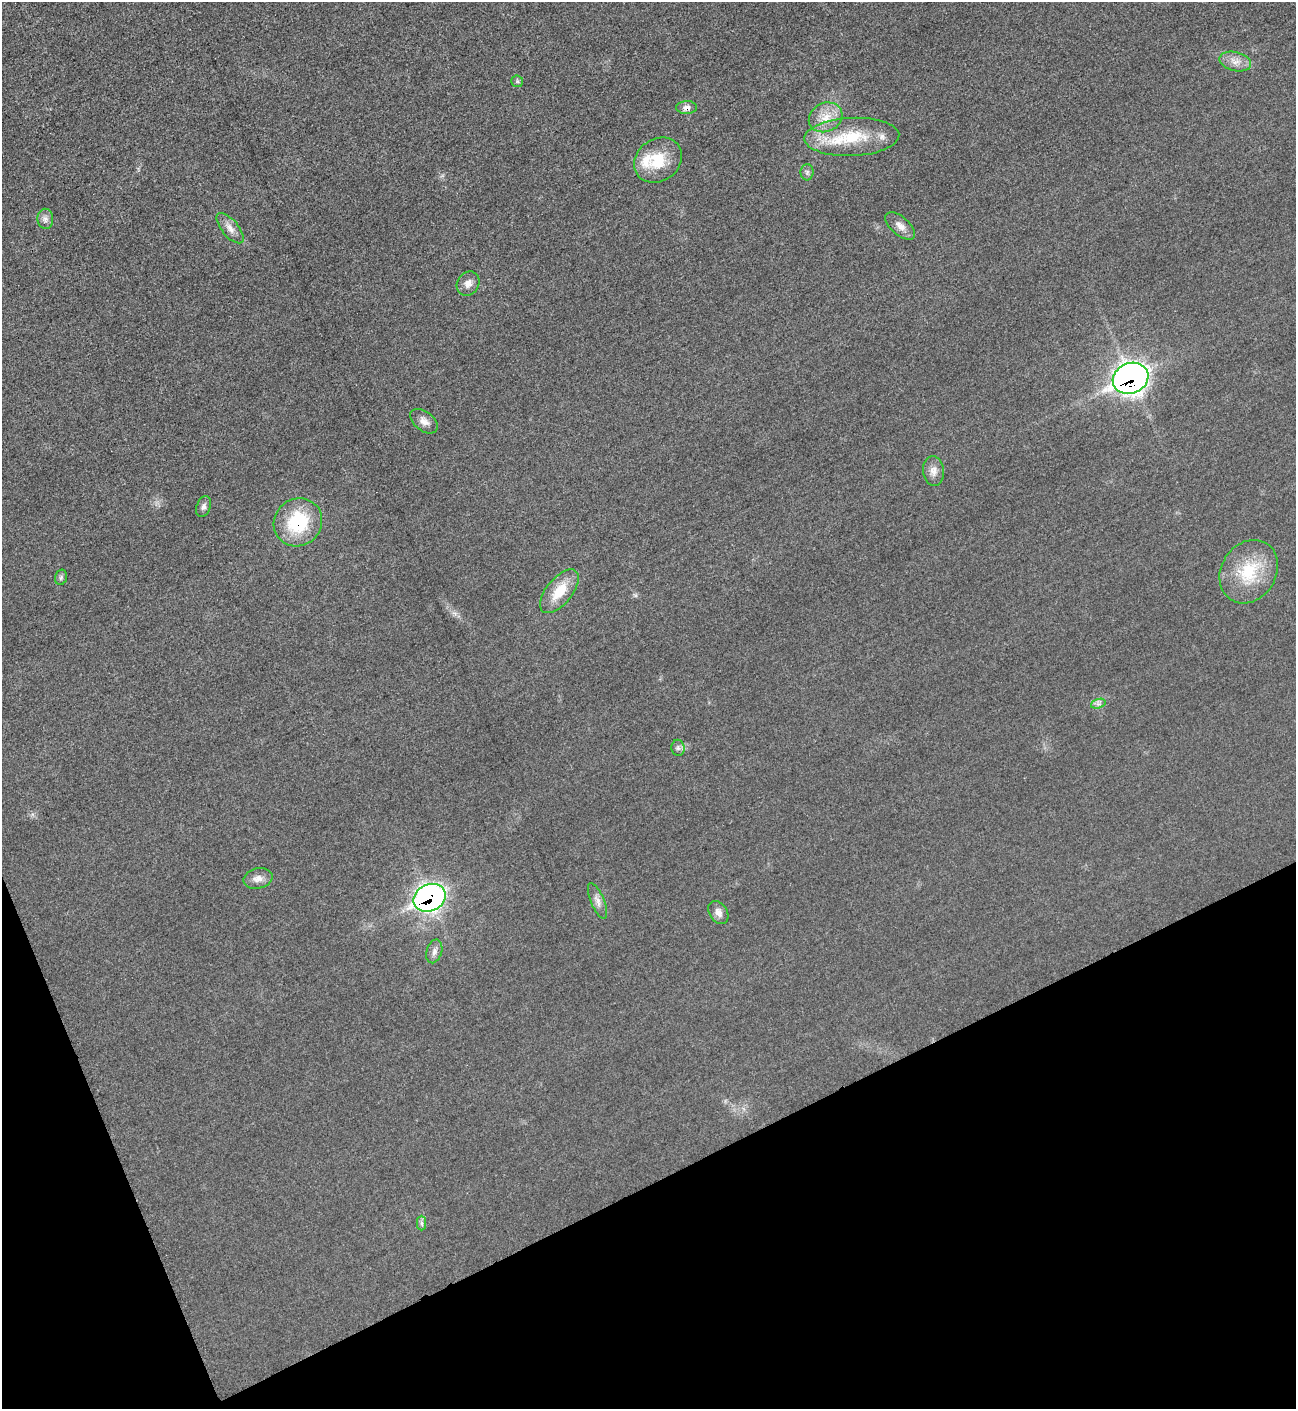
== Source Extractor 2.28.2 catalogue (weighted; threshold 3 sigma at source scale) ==
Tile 14 of 4 x 4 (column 2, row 4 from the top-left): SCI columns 1594-2887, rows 16-1422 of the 5642 x 5651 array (HDU 1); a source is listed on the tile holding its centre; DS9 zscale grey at full resolution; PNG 1298 x 1411 px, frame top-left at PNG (2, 2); each listed source drawn as its Kron ellipse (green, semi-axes under 4 px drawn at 4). Shown black and unused: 20% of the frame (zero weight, under 3 of 5 exposures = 1% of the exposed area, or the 3 px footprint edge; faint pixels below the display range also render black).
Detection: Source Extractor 2.28.2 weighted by HDU 2 'WHT'; one run over the whole footprint, this tile lists its part. Background 0.0198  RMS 0.0051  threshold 0.0229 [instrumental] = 3 sigma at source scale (4.5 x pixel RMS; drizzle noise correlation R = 1.50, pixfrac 1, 0.05/0.05 arcsec/px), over >= 5 px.
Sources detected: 29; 2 inside a brighter listed object's ellipse — not listed separately; the other 27 listed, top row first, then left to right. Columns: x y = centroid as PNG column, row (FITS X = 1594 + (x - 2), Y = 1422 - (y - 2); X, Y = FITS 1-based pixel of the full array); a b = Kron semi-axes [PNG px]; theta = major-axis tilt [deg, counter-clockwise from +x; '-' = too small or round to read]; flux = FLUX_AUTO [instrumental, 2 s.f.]
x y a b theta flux
1235 61 16 9 -14 4.8
517 81 6 5 - 0.9
686 108 10 6 1 2.7
826 117 17 14 25 8.8
852 137 47 19 2 27
658 160 25 21 36 18
807 172 8 6 90 1.4
45 219 10 8 -86 2.5
900 226 18 9 -41 4
230 228 18 8 -50 4.1
468 284 13 10 55 3.7
1131 378 18 15 23 290
424 421 15 9 -38 3.6
933 471 15 10 -85 4
204 507 11 7 70 1.9
298 522 25 23 42 32
1249 572 33 27 57 25
61 577 8 5 74 1.2
559 591 26 13 50 13
1098 704 7 4 18 1.4
678 748 8 6 -88 1.6
258 878 15 10 13 3.8
429 898 16 13 24 170
598 901 19 6 -68 3.3
718 913 12 9 -57 3.5
434 951 12 7 74 2.6
421 1223 7 4 -89 1.2
Overlapping masked pixels (flux is a lower limit): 4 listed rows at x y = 686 108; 1131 378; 298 522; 429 898